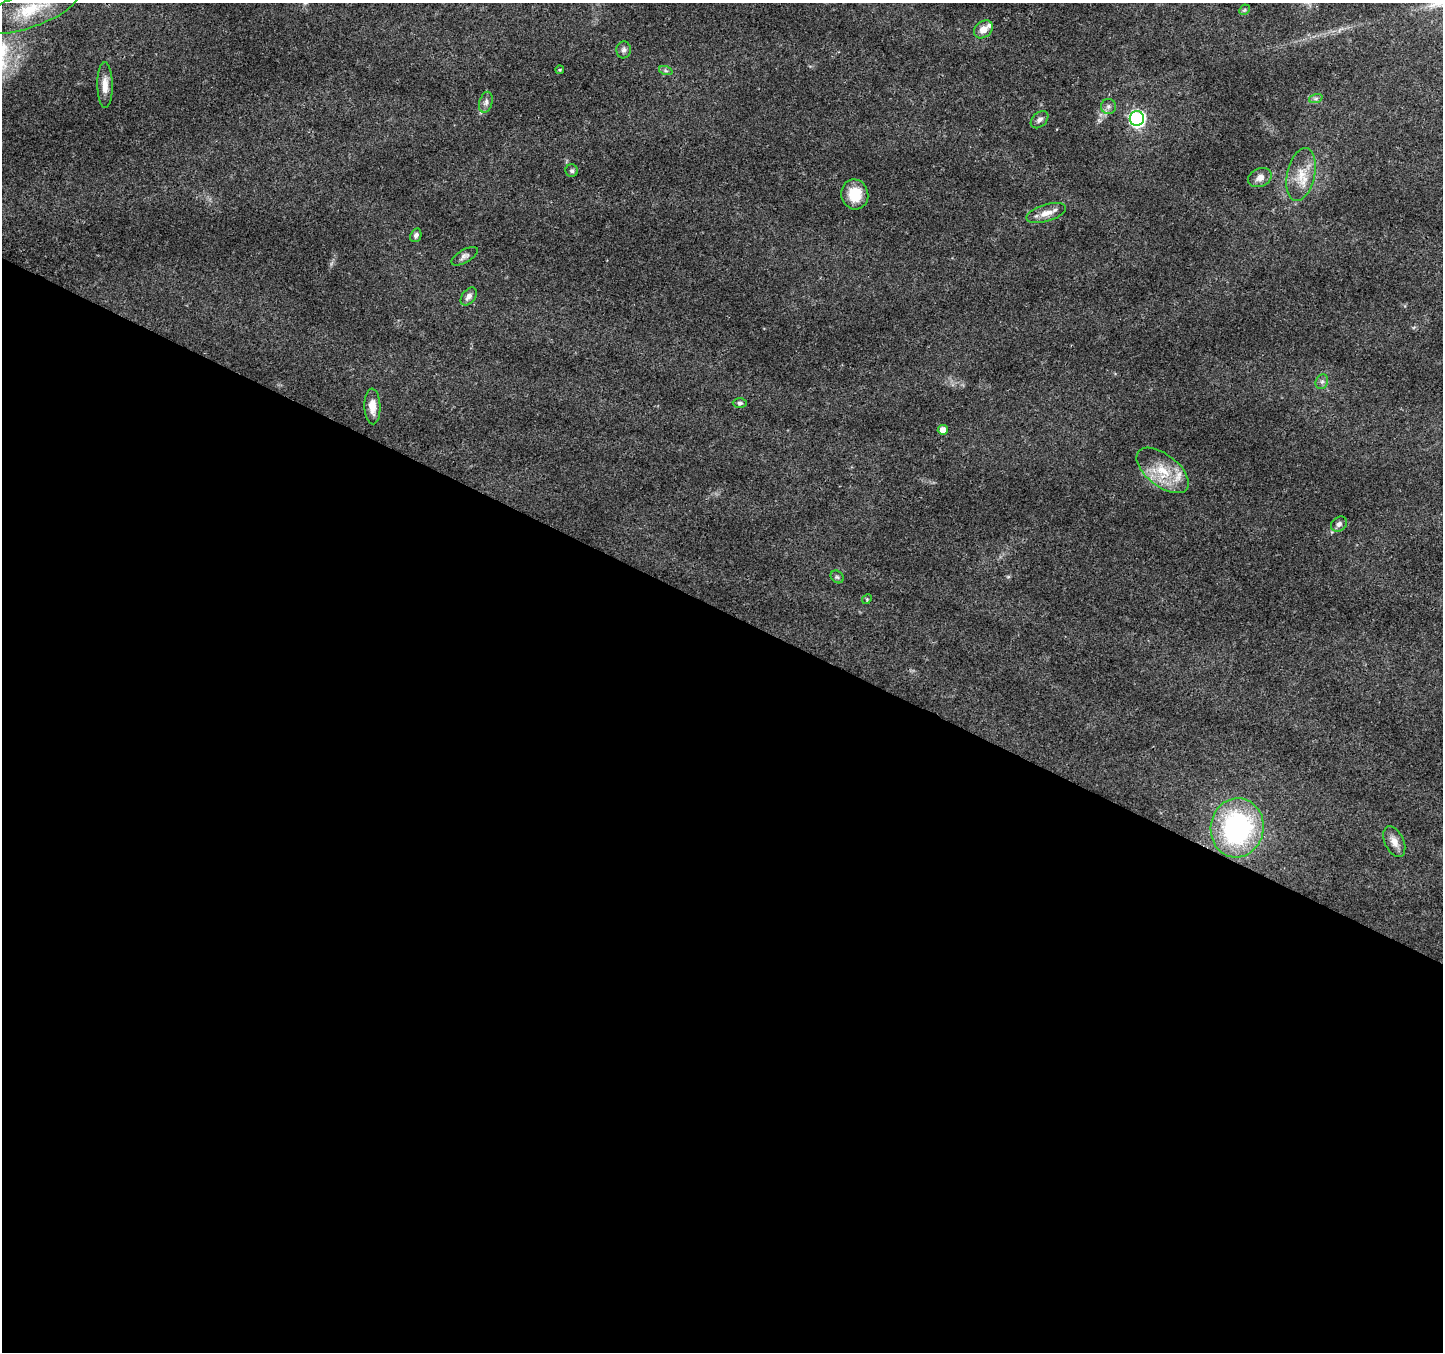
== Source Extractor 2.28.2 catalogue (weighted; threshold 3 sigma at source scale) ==
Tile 14 of 4 x 4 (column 2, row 4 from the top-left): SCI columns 1452-2892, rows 269-1618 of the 5777 x 5873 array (HDU 1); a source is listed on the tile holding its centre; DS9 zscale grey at full resolution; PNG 1445 x 1354 px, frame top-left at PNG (2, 3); each listed source drawn as its Kron ellipse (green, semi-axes under 4 px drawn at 4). Shown black and unused: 55% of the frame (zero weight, under 3 of 4 exposures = <1% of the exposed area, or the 3 px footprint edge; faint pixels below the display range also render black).
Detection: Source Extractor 2.28.2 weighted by HDU 2 'WHT'; one run over the whole footprint, this tile lists its part. Background 0.0298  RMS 0.0024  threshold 0.0108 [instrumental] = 3 sigma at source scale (4.5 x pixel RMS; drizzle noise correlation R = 1.50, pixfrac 1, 0.0396/0.0396 arcsec/px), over >= 5 px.
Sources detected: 32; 2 inside a brighter listed object's ellipse — not listed separately; the other 30 listed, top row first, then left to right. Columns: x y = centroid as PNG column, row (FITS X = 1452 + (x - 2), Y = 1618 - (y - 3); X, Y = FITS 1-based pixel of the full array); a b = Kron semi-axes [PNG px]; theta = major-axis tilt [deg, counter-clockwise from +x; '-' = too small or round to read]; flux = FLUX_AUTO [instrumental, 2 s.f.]
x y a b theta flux
30 10 51 17 20 11
1244 10 6 4 44 0.32
983 29 10 8 39 2
624 50 8 7 - 0.81
560 70 4 4 - 0.23
666 71 7 4 -18 0.44
105 85 23 7 -89 2.4
1316 98 7 4 19 0.47
486 102 10 6 73 0.95
1108 106 7 7 - 0.81
1137 118 7 7 - 56
1040 120 10 7 44 0.96
572 171 6 6 - 0.53
1301 174 27 14 77 5.1
1260 177 12 9 25 1.7
855 194 15 13 -77 6
1046 213 20 8 17 2.6
416 235 7 5 69 0.72
465 256 15 6 30 0.93
469 296 10 6 51 1.2
1322 382 8 6 68 0.69
740 403 7 5 -1 0.49
372 406 18 8 -87 2.6
943 430 5 5 - 1.7
1163 470 31 16 -38 7.4
1339 524 8 7 - 0.83
837 577 7 5 -43 0.5
867 599 5 4 - 0.27
1237 828 30 26 79 42
1394 842 16 9 -65 2.1
Isophote crosses this tile's border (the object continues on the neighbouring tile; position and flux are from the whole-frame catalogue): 1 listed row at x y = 30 10